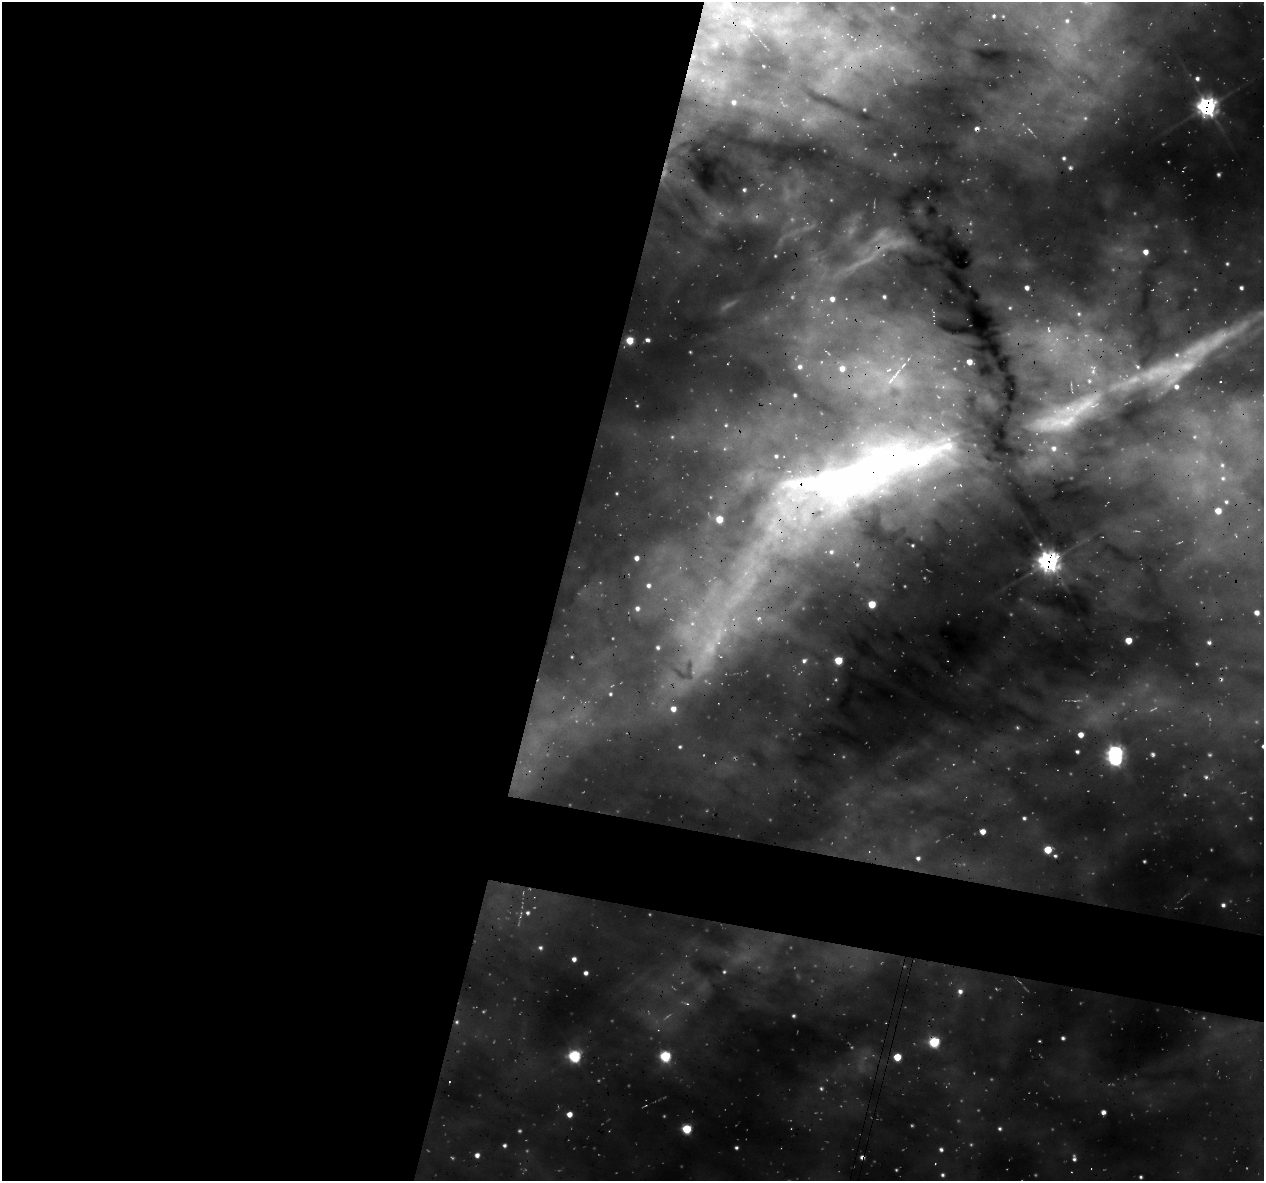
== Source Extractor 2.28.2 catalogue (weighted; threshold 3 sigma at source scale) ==
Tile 5 of 4 x 4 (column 1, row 2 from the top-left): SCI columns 23-1284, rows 2679-3857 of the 5081 x 5296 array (HDU 1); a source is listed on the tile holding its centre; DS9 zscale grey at full resolution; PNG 1266 x 1183 px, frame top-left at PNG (2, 2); no overlay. Shown black and unused: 49% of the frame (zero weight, under 3 of 4 exposures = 4% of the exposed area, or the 3 px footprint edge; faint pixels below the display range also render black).
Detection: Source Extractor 2.28.2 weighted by HDU 2 'WHT'; one run over the whole footprint, this tile lists its part. Background 0.758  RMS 0.12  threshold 0.525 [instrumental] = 3 sigma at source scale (4.5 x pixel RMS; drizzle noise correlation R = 1.50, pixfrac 1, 0.0396/0.0396 arcsec/px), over >= 5 px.
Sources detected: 177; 43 too faint to see at this stretch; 2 cosmic-ray / hot-pixel residue — not listed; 20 inside a brighter listed object's ellipse — not listed separately; the other 112 listed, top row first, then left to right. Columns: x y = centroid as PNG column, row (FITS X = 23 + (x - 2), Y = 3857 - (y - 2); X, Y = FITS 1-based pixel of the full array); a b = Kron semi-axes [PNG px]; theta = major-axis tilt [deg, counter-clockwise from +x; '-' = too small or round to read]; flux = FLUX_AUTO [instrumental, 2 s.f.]
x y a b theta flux
728 5 30 23 -30 660
892 8 7 6 - 37
994 16 5 4 - 24
1003 16 5 5 - 19
775 17 28 15 14 490
1067 21 12 11 - 180
829 33 15 7 -86 130
715 44 12 7 43 73
880 46 6 6 - 57
824 51 7 5 -41 34
693 57 7 6 - 40
835 68 9 7 1 80
1197 78 7 6 - 60
702 80 8 7 - 65
733 102 5 5 - 49
1207 107 9 9 - 5900
1085 118 9 7 -44 63
977 129 4 4 - 49
1030 130 14 3 -45 30
894 154 4 3 - 18
1064 158 4 4 - 29
1070 168 6 5 - 28
1218 174 4 3 - 25
744 190 4 3 - 24
1145 252 7 7 - 100
775 256 3 2 - 11
1227 264 4 4 - 21
1241 288 4 4 - 38
884 297 4 3 - 26
832 299 6 6 - 89
630 340 6 6 - 310
647 340 5 4 - 44
1052 341 67 49 -71 2500
1198 349 167 25 27 2300
690 352 4 3 - 12
934 356 7 4 19 32
969 362 5 5 - 120
800 367 8 7 - 64
842 368 10 9 - 130
896 379 41 36 12 1400
795 395 4 3 - 26
726 425 4 4 - 16
672 437 7 6 - 35
1194 437 7 7 - 46
1053 448 12 9 -3 160
776 456 6 5 - 30
1222 465 9 7 -3 61
1223 478 10 8 -41 89
857 479 290 78 21 16000
960 485 10 6 -6 52
617 493 3 3 - 17
1226 502 7 6 - 41
1218 511 6 6 - 180
719 519 6 5 - 270
912 545 5 4 - 22
831 552 8 7 - 54
636 558 4 4 - 66
1049 561 10 9 - 7000
648 585 5 5 - 43
872 604 5 5 - 340
637 608 6 5 - 54
1257 613 5 4 - 85
1128 640 5 5 - 210
1209 642 5 4 - 36
706 645 115 73 66 4600
572 657 2 2 - 8.6
838 660 5 5 - 420
804 661 9 8 - 61
610 694 4 4 - 21
1081 735 6 6 - 110
1077 752 4 3 - 33
1115 755 12 7 88 6000
1153 755 7 4 80 31
1205 777 8 4 -79 30
1024 818 4 4 - 31
983 832 5 5 - 120
1048 850 5 5 - 420
869 852 5 3 - 16
1055 856 6 5 - 33
918 858 6 6 - 51
1144 861 3 2 - 15
1223 905 6 6 - 51
528 913 8 7 - 63
540 947 6 5 - 39
574 959 5 4 - 66
724 972 5 5 - 23
586 973 4 4 - 57
960 991 8 7 - 76
687 1004 8 5 -20 48
793 1016 4 4 - 24
457 1022 6 6 - 33
1063 1038 4 4 - 31
1039 1041 3 2 - 12
934 1042 6 6 - 1200
574 1056 6 6 - 1800
665 1056 6 6 - 1300
897 1057 5 5 - 420
449 1082 3 2 - 9.4
821 1088 7 6 - 35
1103 1112 5 4 - 57
569 1114 5 5 - 100
686 1129 6 6 - 670
1000 1129 5 5 - 29
504 1145 5 4 - 34
736 1148 4 3 - 27
941 1149 5 5 - 36
477 1155 6 6 - 65
862 1157 4 4 - 62
1074 1158 8 5 -88 44
896 1170 3 3 - 13
942 1175 6 5 - 32
1141 1177 3 3 - 21
Overlapping masked pixels (flux is a lower limit): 11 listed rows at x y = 728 5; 693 57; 1207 107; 977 129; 1198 349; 857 479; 1049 561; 706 645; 457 1022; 934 1042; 862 1157
Isophote crosses this tile's border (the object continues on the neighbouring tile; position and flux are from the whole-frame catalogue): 2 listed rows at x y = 728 5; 857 479